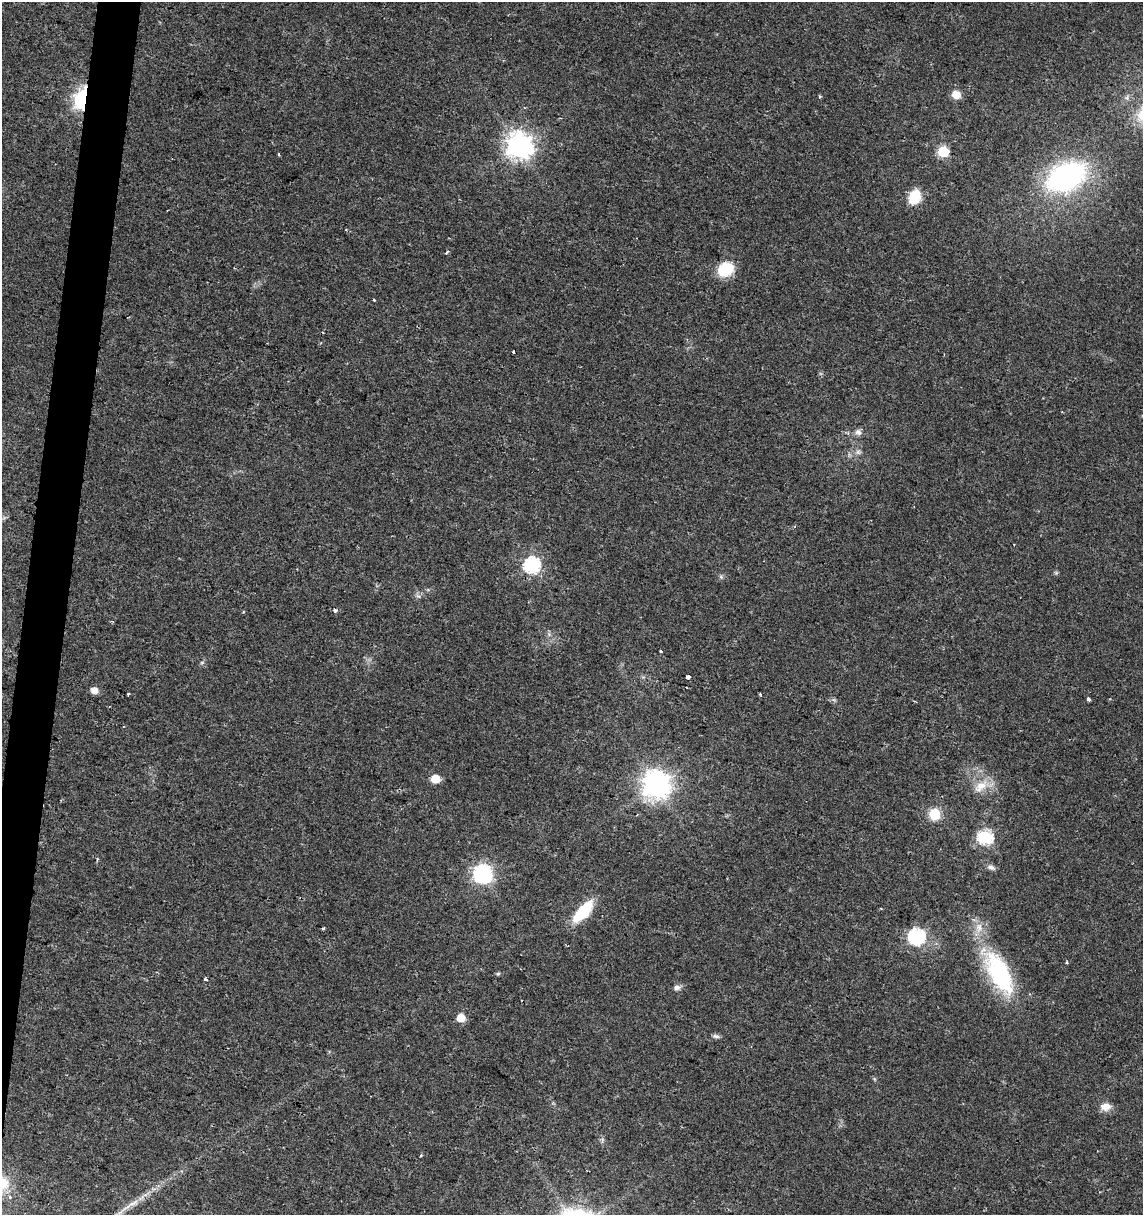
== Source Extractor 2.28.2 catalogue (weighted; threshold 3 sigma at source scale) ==
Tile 7 of 4 x 4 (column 3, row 2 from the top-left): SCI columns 2567-3707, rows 2428-3640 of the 5073 x 4864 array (HDU 1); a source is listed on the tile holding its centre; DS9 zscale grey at full resolution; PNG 1145 x 1217 px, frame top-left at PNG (2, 2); no overlay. Shown black and unused: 3% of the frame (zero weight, under 2 of 3 exposures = <1% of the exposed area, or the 3 px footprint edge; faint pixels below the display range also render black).
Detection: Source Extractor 2.28.2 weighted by HDU 2 'WHT'; one run over the whole footprint, this tile lists its part. Background 0.0204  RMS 0.0027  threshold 0.0122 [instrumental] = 3 sigma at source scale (4.5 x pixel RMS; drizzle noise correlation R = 1.50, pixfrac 1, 0.0396/0.0396 arcsec/px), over >= 5 px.
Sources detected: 49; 1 inside a brighter object's white glare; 3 cosmic-ray / hot-pixel residue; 1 long thin detection or spike segment (spike, bleed or trail) — not listed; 1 inside a brighter listed object's ellipse — not listed separately; the other 43 listed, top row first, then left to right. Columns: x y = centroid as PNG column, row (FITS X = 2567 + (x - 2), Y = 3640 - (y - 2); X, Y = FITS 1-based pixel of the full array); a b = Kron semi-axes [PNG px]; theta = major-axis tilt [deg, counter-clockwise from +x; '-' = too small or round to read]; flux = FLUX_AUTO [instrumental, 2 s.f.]
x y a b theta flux
956 94 9 8 - 3
820 96 3 3 - 0.4
83 100 9 6 81 100
519 146 9 8 - 260
943 151 6 6 - 24
279 155 3 3 - 0.42
1066 177 40 26 26 52
915 197 13 10 68 8.4
447 252 5 3 - 0.29
725 269 16 13 28 9.4
373 300 3 3 - 0.76
513 352 3 2 - 0.35
858 432 10 8 -36 1.1
858 452 7 6 - 0.77
532 565 7 7 - 64
721 577 6 5 - 0.46
335 610 4 3 - 2.9
660 651 3 3 - 0.92
202 662 6 4 20 0.4
688 677 4 3 - 2.9
94 690 5 5 - 2.7
128 694 3 2 - 0.33
760 694 3 3 - 0.34
1088 699 4 3 - 1.6
435 779 6 5 - 7.6
656 785 9 9 - 320
981 786 22 12 34 4.5
935 814 6 6 - 22
985 837 7 6 - 43
97 859 5 3 - 0.32
991 867 11 6 -19 0.99
483 874 10 7 -57 98
583 911 20 9 48 15
323 928 4 3 - 0.32
916 937 7 7 - 68
999 973 60 23 -61 31
498 974 6 4 47 0.42
206 979 4 3 - 0.44
677 988 8 7 - 1.1
461 1018 6 5 - 6.6
716 1036 10 5 -12 0.73
1106 1107 13 9 10 2.5
421 1155 4 3 - 0.28
Overlapping masked pixels (flux is a lower limit): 1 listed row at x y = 83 100